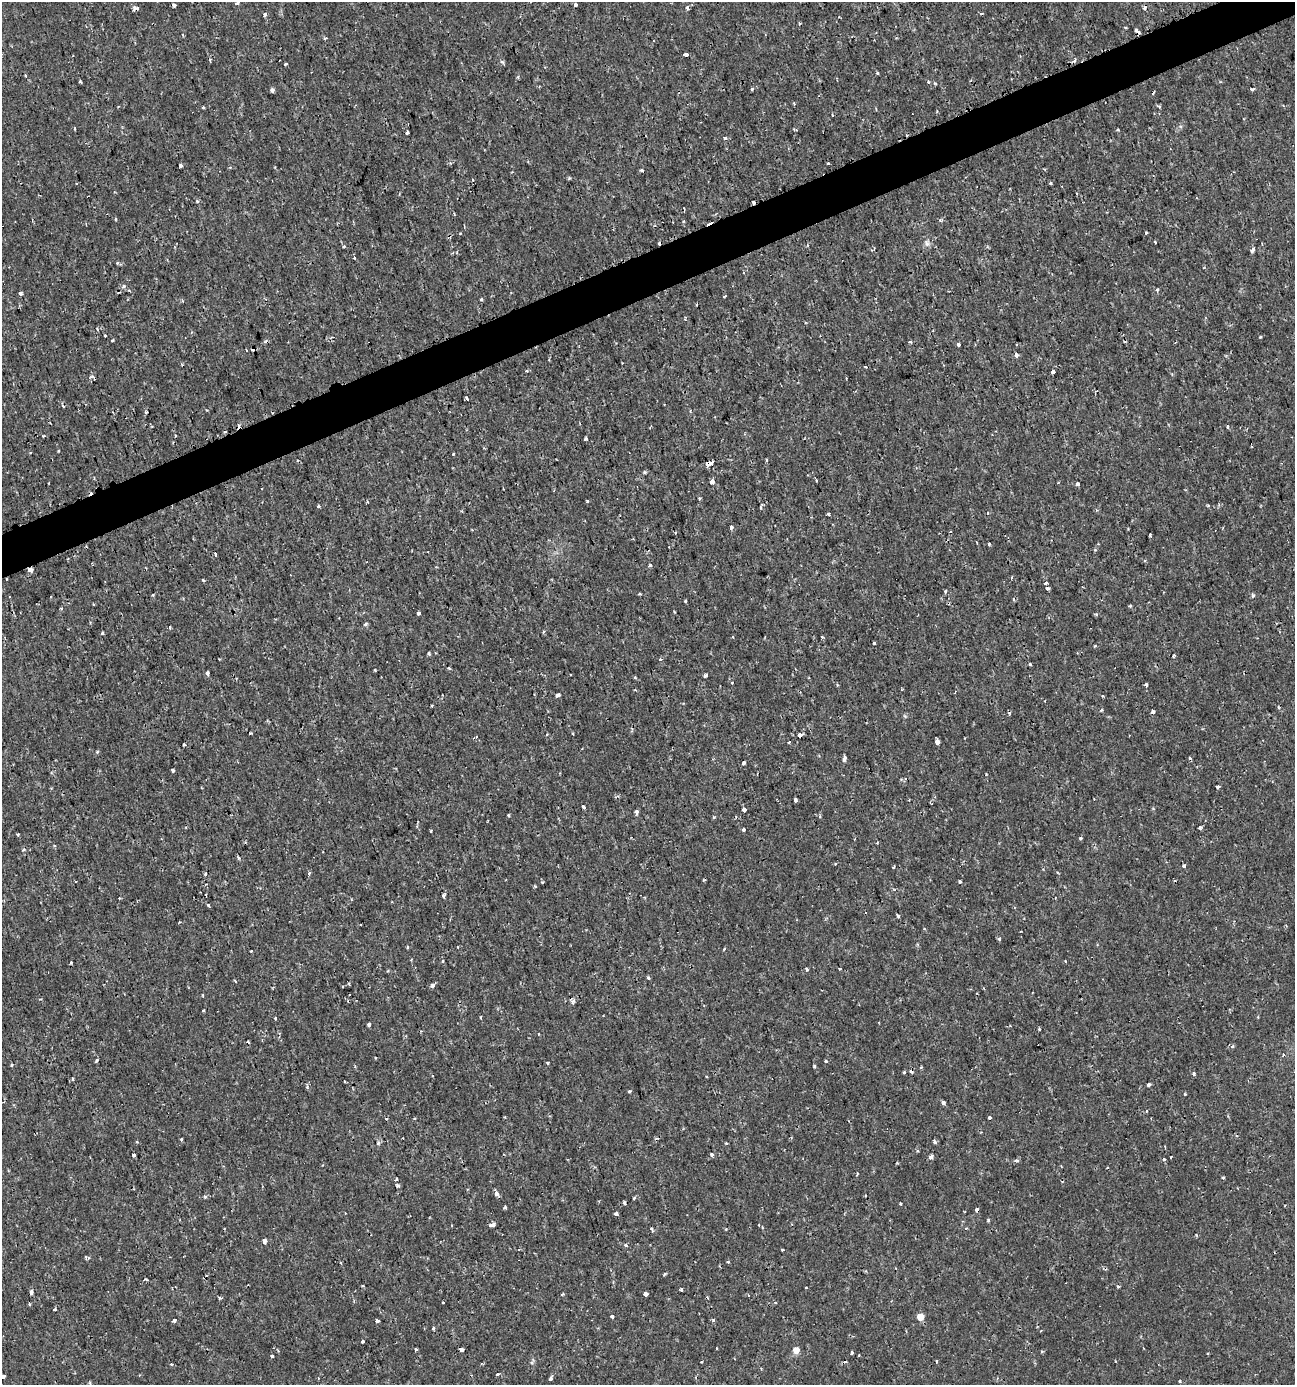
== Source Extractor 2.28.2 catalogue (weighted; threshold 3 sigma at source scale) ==
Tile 10 of 4 x 4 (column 2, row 3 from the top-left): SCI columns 1428-2720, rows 1388-2770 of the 5402 x 5549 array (HDU 1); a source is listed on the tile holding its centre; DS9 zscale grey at full resolution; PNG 1297 x 1387 px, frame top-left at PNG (2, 2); no overlay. Shown black and unused: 3% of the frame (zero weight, under 2 of 3 exposures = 1% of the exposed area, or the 3 px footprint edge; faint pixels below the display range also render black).
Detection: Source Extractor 2.28.2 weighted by HDU 2 'WHT'; one run over the whole footprint, this tile lists its part. Background 0.00186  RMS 0.0011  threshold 0.00477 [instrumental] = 3 sigma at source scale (4.5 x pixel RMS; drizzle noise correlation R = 1.50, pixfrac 1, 0.0396/0.0396 arcsec/px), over >= 5 px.
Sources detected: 286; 35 cosmic-ray / hot-pixel residue — not listed; the other 251 listed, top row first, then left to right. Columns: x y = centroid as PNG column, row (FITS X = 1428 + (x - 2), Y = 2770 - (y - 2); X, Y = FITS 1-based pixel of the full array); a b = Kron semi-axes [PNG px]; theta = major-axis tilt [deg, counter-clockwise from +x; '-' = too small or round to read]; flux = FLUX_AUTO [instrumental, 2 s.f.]
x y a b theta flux
237 2 4 3 - 0.6
174 5 4 4 - 0.48
575 5 3 3 - 0.41
135 8 7 4 -6 0.47
687 8 4 4 - 0.23
265 14 4 3 - 0.35
981 14 3 3 - 0.2
799 23 3 3 - 0.18
1125 27 4 3 - 0.092
1136 30 3 3 - 0.29
325 38 5 4 - 0.13
686 54 4 3 - 0.76
502 62 5 4 - 0.2
286 64 3 3 - 0.48
877 73 3 3 - 0.14
80 82 3 3 - 0.19
928 82 4 3 - 0.2
752 89 3 2 - 0.24
1252 89 3 3 - 0.34
272 90 4 3 - 0.43
203 107 3 3 - 0.15
74 129 3 2 - 0.12
1118 130 4 3 - 0.099
407 132 4 3 - 0.38
725 138 4 4 - 0.22
828 163 3 3 - 0.13
181 166 4 3 - 0.3
642 170 4 4 - 0.19
569 178 4 3 - 0.17
76 183 3 2 - 0.082
1050 183 3 3 - 0.31
197 201 4 3 - 0.18
753 203 3 3 - 0.41
115 219 4 2 - 0.1
940 220 6 4 26 0.19
460 233 3 3 - 0.093
1146 233 3 2 - 0.12
1155 242 3 3 - 0.43
926 243 9 5 -68 0.32
344 246 4 3 - 0.12
1252 250 4 3 - 0.39
354 258 3 2 - 0.084
117 263 3 3 - 0.28
124 286 3 3 - 0.86
1157 290 4 3 - 0.24
20 293 3 3 - 0.93
725 296 3 2 - 0.13
481 299 3 3 - 0.15
697 304 3 2 - 0.082
105 336 3 2 - 0.14
1260 337 3 3 - 0.22
113 340 3 3 - 0.29
910 342 5 3 - 0.17
958 344 3 3 - 0.84
246 350 3 2 - 0.16
252 350 3 2 - 0.15
1016 355 4 3 - 0.6
527 371 3 3 - 0.49
1053 372 4 3 - 0.93
467 398 4 3 - 0.28
146 412 3 3 - 0.1
1227 426 4 3 - 0.23
225 432 4 2 - 0.11
44 436 4 3 - 0.11
586 439 3 3 - 0.21
30 452 3 2 - 0.11
453 454 3 3 - 0.09
766 460 3 3 - 0.16
709 463 7 3 25 1.3
645 472 4 3 - 0.18
816 480 3 2 - 0.1
712 482 5 4 - 0.75
1078 484 5 4 - 0.23
699 498 4 4 - 0.12
587 501 3 3 - 0.44
367 502 4 3 - 0.11
1208 505 4 3 - 0.093
318 506 3 3 - 0.21
988 513 4 3 - 0.1
828 514 3 3 - 0.26
731 528 3 3 - 0.41
950 531 3 2 - 0.12
1150 535 4 3 - 0.16
989 544 3 3 - 0.19
215 554 5 2 - 0.15
1145 560 4 3 - 0.1
650 565 4 3 - 0.21
31 570 5 3 - 0.87
203 580 4 3 - 0.11
1046 583 3 3 - 0.4
1048 588 4 3 - 0.77
945 592 6 3 71 0.12
153 595 3 3 - 0.11
1253 596 5 4 - 0.23
685 601 3 3 - 0.32
94 604 3 2 - 0.1
1130 606 4 3 - 0.11
61 608 3 3 - 0.1
418 613 4 4 - 0.44
1096 614 4 4 - 0.14
366 624 4 4 - 0.26
170 627 3 3 - 0.26
543 632 4 3 - 0.13
102 633 4 3 - 0.16
733 637 3 3 - 0.14
822 637 3 3 - 0.17
874 643 3 3 - 0.3
428 653 3 3 - 0.21
1173 656 3 3 - 0.12
219 659 3 2 - 0.085
660 659 4 3 - 0.18
1030 664 3 3 - 0.16
449 668 4 3 - 0.13
375 670 3 2 - 0.098
207 673 4 4 - 0.24
706 675 4 3 - 0.25
635 678 4 3 - 0.14
1146 685 3 3 - 0.43
558 695 4 3 - 0.96
1278 707 4 3 - 0.11
1101 710 5 3 - 0.11
1153 712 3 3 - 0.49
250 733 3 3 - 0.16
800 735 4 3 - 0.82
789 742 3 2 - 0.098
937 742 4 3 - 2.7
184 745 3 3 - 0.15
97 752 5 4 - 0.12
844 759 6 4 75 0.33
744 763 4 3 - 0.52
173 770 4 3 - 0.45
1217 787 3 3 - 0.44
795 800 4 3 - 0.34
584 807 4 3 - 1.2
744 810 4 3 - 0.69
636 812 4 4 - 0.37
508 815 4 3 - 0.13
714 817 4 4 - 0.12
820 817 4 4 - 0.14
186 827 3 3 - 0.11
1200 827 5 4 - 0.16
743 830 3 3 - 0.31
18 835 3 3 - 0.2
1080 838 3 3 - 0.25
877 842 4 3 - 0.092
24 850 4 3 - 0.13
238 858 5 3 - 0.13
835 864 3 3 - 0.13
1184 866 4 4 - 0.22
894 867 4 2 - 0.11
309 873 3 3 - 0.27
960 881 3 3 - 1.2
542 882 3 3 - 0.17
535 886 3 3 - 0.13
206 895 3 2 - 0.1
443 896 4 3 - 0.42
119 898 3 2 - 0.1
208 905 3 3 - 0.34
898 916 4 3 - 0.2
999 939 4 3 - 0.31
407 947 5 3 - 0.11
251 951 3 3 - 0.17
442 961 4 3 - 0.11
71 962 3 3 - 0.12
807 969 3 3 - 0.24
648 978 6 3 -35 0.12
235 981 3 2 - 0.12
432 985 4 3 - 0.54
572 1001 9 5 -55 0.27
203 1011 3 3 - 0.13
481 1017 3 3 - 0.2
275 1018 3 3 - 0.22
369 1025 4 3 - 0.29
1039 1029 4 3 - 0.13
1283 1054 3 3 - 0.46
97 1060 4 3 - 0.23
826 1061 4 3 - 0.13
548 1063 4 3 - 0.19
12 1065 4 3 - 0.12
814 1066 3 3 - 0.27
904 1072 3 3 - 0.17
1193 1073 4 3 - 0.34
73 1079 5 3 - 0.13
1148 1084 4 4 - 0.22
307 1087 4 4 - 0.21
629 1091 4 3 - 0.14
1185 1094 3 3 - 0.098
944 1103 4 3 - 0.34
989 1117 3 3 - 0.59
181 1139 3 3 - 0.13
934 1142 4 3 - 0.34
378 1143 7 5 90 0.21
726 1143 3 3 - 0.13
1165 1147 3 2 - 0.12
134 1155 4 4 - 0.36
712 1155 3 3 - 0.39
931 1157 5 3 - 0.59
1171 1157 3 2 - 0.11
1164 1159 4 3 - 0.18
1223 1177 3 3 - 0.16
398 1185 6 5 - 0.19
496 1194 5 4 - 0.66
205 1196 4 3 - 0.2
634 1198 3 2 - 0.3
900 1204 3 2 - 0.14
505 1207 4 3 - 0.19
977 1210 4 3 - 0.39
616 1214 4 3 - 0.53
988 1220 4 3 - 0.19
492 1225 5 3 - 0.84
966 1228 3 3 - 0.14
651 1229 5 3 - 0.33
726 1229 3 3 - 0.11
264 1241 4 4 - 0.52
626 1245 4 3 - 0.38
783 1250 3 2 - 0.12
86 1257 7 3 -77 0.12
341 1263 5 3 - 0.093
665 1274 3 2 - 0.19
363 1286 4 3 - 0.097
1118 1287 4 3 - 0.12
681 1289 4 3 - 0.24
31 1292 5 4 - 0.33
563 1294 4 3 - 0.15
646 1294 4 3 - 1.3
749 1295 4 2 - 0.093
220 1297 5 3 - 0.2
443 1302 3 3 - 0.22
775 1303 5 3 - 0.13
29 1304 3 3 - 0.18
54 1309 3 2 - 0.14
612 1316 4 3 - 0.29
920 1317 5 5 - 1.3
713 1320 5 4 - 0.14
174 1321 4 3 - 0.46
377 1321 4 4 - 0.59
433 1328 3 3 - 0.43
363 1341 3 3 - 0.52
717 1348 3 2 - 0.11
416 1349 4 3 - 0.14
462 1350 4 3 - 0.4
796 1350 6 5 - 0.93
1042 1351 5 3 - 0.1
852 1353 3 3 - 0.24
272 1356 3 3 - 0.39
701 1361 3 2 - 0.15
171 1364 4 3 - 0.13
497 1374 4 3 - 0.21
3 1376 3 3 - 0.58
550 1379 4 4 - 0.23
1180 1381 4 3 - 0.14
Overlapping masked pixels (flux is a lower limit): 8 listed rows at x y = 135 8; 753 203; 124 286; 225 432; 709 463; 31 570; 572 1001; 977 1210
Isophote crosses this tile's border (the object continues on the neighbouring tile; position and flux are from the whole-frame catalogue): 1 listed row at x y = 237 2
Unlisted compact peaks at least as high as the median listed source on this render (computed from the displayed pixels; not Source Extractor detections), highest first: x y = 1017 1161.